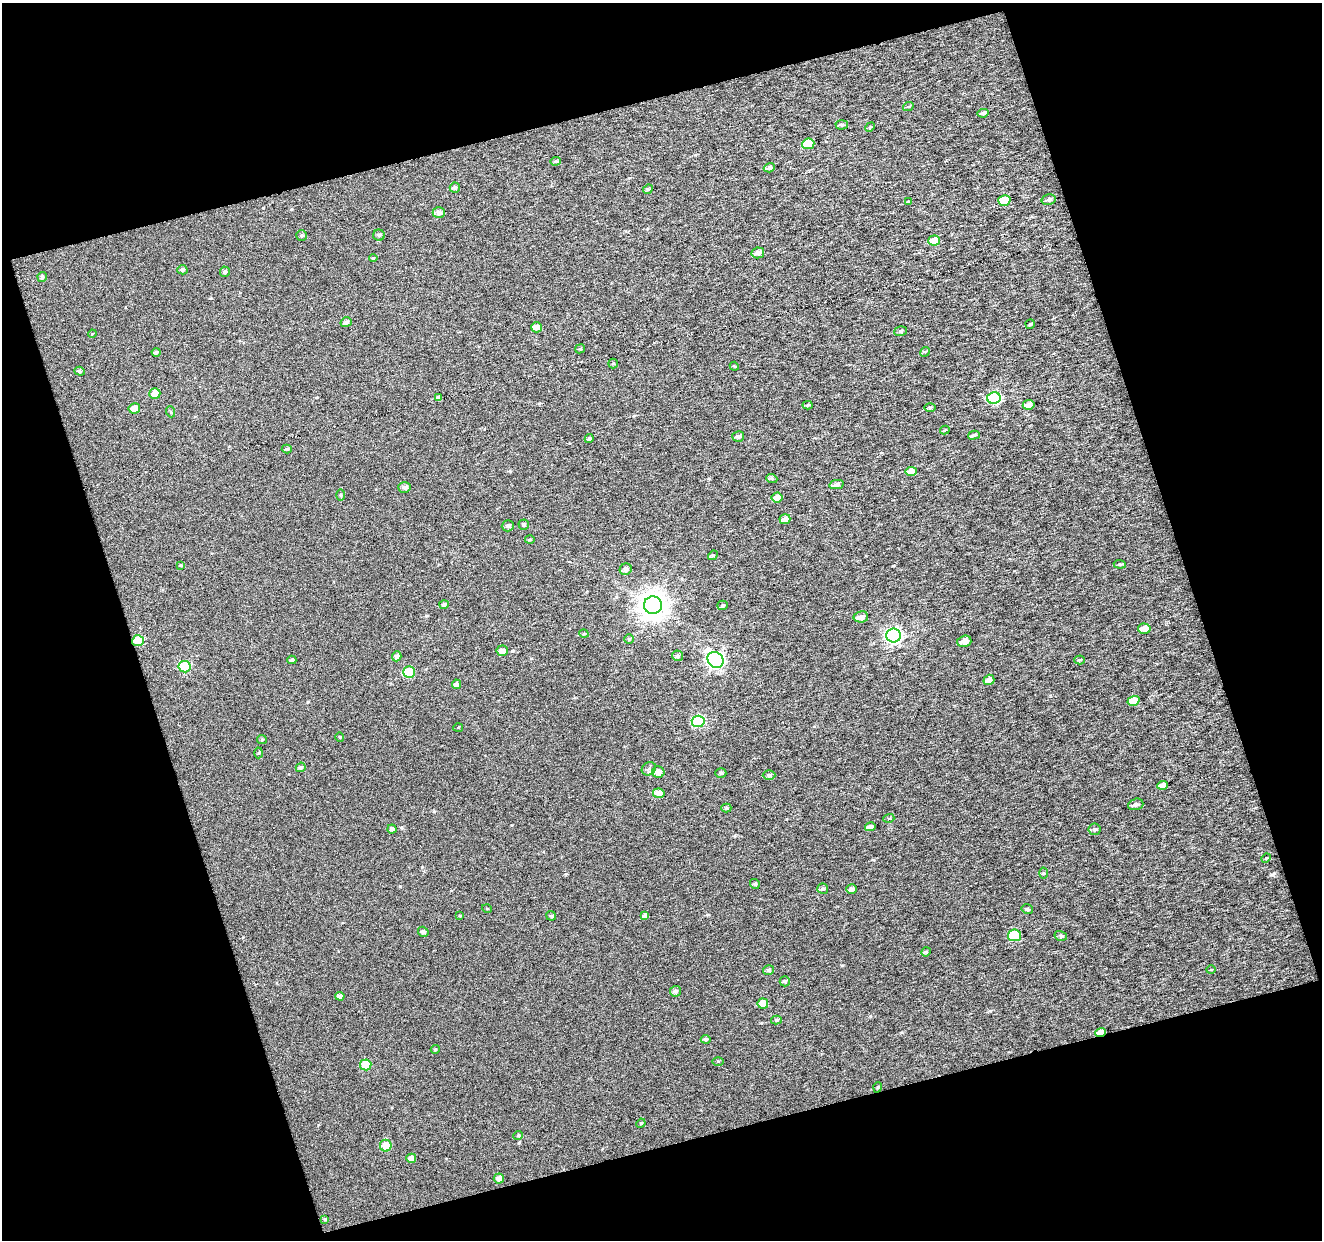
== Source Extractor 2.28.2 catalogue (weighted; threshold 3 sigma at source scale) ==
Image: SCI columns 4-1323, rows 20-1257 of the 1323 x 1280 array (HDU 1 of 3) = the unmasked area's bounding box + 8 px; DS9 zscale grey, full resolution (1 PNG px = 1 image px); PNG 1324 x 1242 px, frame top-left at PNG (2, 3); each listed source drawn as its Kron ellipse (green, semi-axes under 4 px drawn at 4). Shown black and unused: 36% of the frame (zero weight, under 3 of 6 exposures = <1% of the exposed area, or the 3 px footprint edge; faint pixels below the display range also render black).
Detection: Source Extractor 2.28.2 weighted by HDU 2 'WHT'. Background 0.0145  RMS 0.1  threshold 0.42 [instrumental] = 3 sigma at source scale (4.09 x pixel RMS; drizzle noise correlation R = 1.36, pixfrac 0.8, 0.0396/0.0396 arcsec/px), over >= 5 px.
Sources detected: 131; all 131 listed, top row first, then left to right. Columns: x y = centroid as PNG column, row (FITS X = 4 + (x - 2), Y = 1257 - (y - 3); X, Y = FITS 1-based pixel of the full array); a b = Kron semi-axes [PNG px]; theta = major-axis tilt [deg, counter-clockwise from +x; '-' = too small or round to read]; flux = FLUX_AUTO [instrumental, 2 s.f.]
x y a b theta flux
908 107 5 3 - 9.6
983 113 5 3 - 25
842 125 6 4 2 18
870 127 5 4 - 10
808 144 6 5 - 280
555 161 5 4 - 13
769 168 6 4 19 27
455 187 5 5 - 20
648 189 5 4 - 12
1004 200 6 5 - 180
1049 200 7 5 13 26
908 202 4 3 - 9.1
439 212 6 5 - 35
301 235 5 5 - 17
379 235 5 5 - 21
934 240 6 5 - 130
758 253 6 5 - 42
373 258 4 4 - 12
182 270 5 4 - 23
225 272 5 5 - 22
42 277 5 4 - 18
346 322 5 5 - 25
1030 324 5 4 - 11
536 327 5 5 - 68
900 331 6 4 18 17
92 334 4 3 - 6.6
580 349 5 4 - 13
156 352 4 4 - 20
925 352 5 4 - 13
613 363 5 4 - 13
734 366 4 3 - 8
80 371 5 4 - 15
155 394 5 5 - 97
438 398 4 4 - 26
994 398 7 6 - 770
807 405 5 4 - 10
1029 405 6 5 - 58
930 407 5 3 - 10
134 408 6 5 - 85
171 412 5 3 - 9.5
945 430 5 3 - 7.1
974 435 6 3 15 19
738 436 6 5 - 27
589 439 4 4 - 18
287 449 5 4 - 13
911 472 5 4 - 76
772 479 5 4 - 13
837 485 7 4 11 38
404 487 6 5 - 28
340 495 5 4 - 10
777 498 5 5 - 75
785 519 5 5 - 57
524 525 5 5 - 17
508 526 6 5 - 30
530 540 5 3 - 8.8
713 555 5 4 - 10
1120 564 6 4 -6 13
180 565 4 3 - 8.2
626 569 6 5 - 37
444 605 5 4 - 22
653 605 9 8 - 9800
722 605 5 4 - 13
861 617 7 5 9 45
1144 629 6 5 - 84
584 634 5 3 - 7.9
894 636 7 7 - 2400
629 639 5 5 - 13
138 641 6 5 - 320
964 641 7 5 16 60
502 651 6 5 - 41
397 656 5 4 - 34
678 656 5 5 - 22
292 660 4 4 - 20
716 660 8 7 - 2300
1079 660 5 4 - 11
184 667 6 6 - 540
409 672 6 5 - 320
989 680 5 5 - 49
456 684 4 4 - 29
1133 701 6 5 - 100
698 721 6 6 - 760
458 727 5 3 - 8.2
340 737 4 4 - 9.1
262 740 5 4 - 11
259 753 5 3 - 10
301 767 5 4 - 18
649 769 7 6 - 27
658 772 6 5 - 60
721 773 5 4 - 17
769 775 6 4 0 17
1163 785 5 4 - 55
659 793 6 5 - 63
1136 804 8 5 16 26
726 808 5 4 - 13
889 818 5 3 - 8.9
870 827 5 4 - 38
392 829 4 4 - 28
1094 829 6 6 - 20
1266 858 5 4 - 11
1043 873 5 3 - 9.3
755 884 5 5 - 19
823 889 5 5 - 18
852 889 5 4 - 41
487 909 5 3 - 7.4
1027 909 6 4 -14 16
460 916 4 3 - 7.3
551 916 5 4 - 13
645 916 4 4 - 34
423 932 5 5 - 28
1014 935 6 6 - 470
1061 936 6 5 - 15
926 952 5 4 - 12
769 970 5 5 - 19
1211 970 4 3 - 7.8
785 981 5 5 - 14
676 991 5 5 - 21
340 996 4 4 - 38
763 1004 5 5 - 130
776 1020 5 4 - 16
1100 1032 5 3 - 100
706 1039 5 4 - 22
435 1049 4 4 - 11
718 1061 6 4 1 9.8
366 1065 5 5 - 260
878 1087 5 3 - 7.8
641 1123 5 3 - 9.3
518 1135 5 4 - 13
386 1146 6 6 - 140
411 1158 5 4 - 58
499 1178 5 5 - 45
325 1219 4 4 - 12
Overlapping masked pixels (flux is a lower limit): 2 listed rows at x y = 138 641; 1100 1032
Unlisted compact peaks at least as high as the median listed source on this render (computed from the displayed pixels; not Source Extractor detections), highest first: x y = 1273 874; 990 1011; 400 886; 893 566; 870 1016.